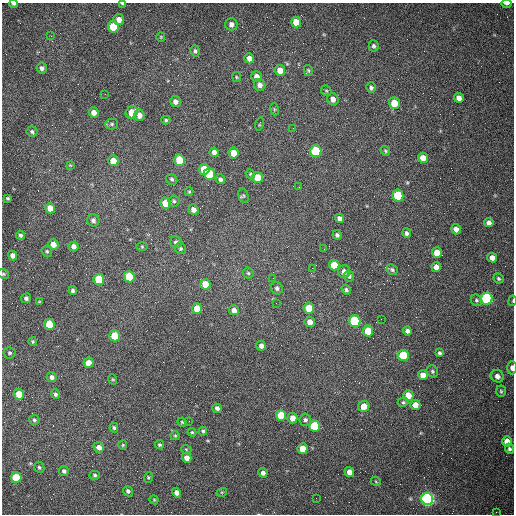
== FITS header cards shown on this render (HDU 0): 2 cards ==
NAXIS1  =                  512 /fastest changing axis
NAXIS2  =                  512 /next to fastest changing axis

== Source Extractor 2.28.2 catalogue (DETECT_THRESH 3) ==
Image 512 x 512 px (HDU 0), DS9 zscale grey, 1 PNG px = 1 image px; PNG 516 x 516 px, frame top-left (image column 1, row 512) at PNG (2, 3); each listed source drawn as its Kron ellipse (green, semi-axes under 4 px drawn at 4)
Background 1490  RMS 22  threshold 66.5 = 3 sigma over >= 5 px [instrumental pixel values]
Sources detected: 160; all 160 listed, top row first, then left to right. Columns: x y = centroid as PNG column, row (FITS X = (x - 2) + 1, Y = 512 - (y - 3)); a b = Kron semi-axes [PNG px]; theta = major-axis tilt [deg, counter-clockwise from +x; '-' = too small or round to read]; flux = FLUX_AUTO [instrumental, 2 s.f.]
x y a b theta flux
122 3 4 2 - 1500
14 4 4 3 - 2500
507 4 5 2 - 3900
119 19 5 5 - 10000
296 22 5 5 - 21000
231 24 6 6 - 6000
113 27 6 5 - 63000
51 36 3 2 - 1500
161 37 5 4 - 1500
374 46 5 5 - 3000
195 51 5 4 - 3200
249 58 5 4 - 7800
42 68 5 5 - 4700
280 70 5 5 - 15000
308 70 5 4 - 2000
257 76 5 5 - 9200
236 77 5 4 - 1700
260 85 6 5 - 7500
371 87 5 4 - 3100
326 91 6 5 - 1900
105 94 2 2 - 660
459 98 5 4 - 8300
333 99 6 5 - 8700
175 102 5 5 - 6300
394 103 6 5 - 28000
274 109 6 4 -72 1900
94 112 5 5 - 9600
132 112 6 5 - 25000
139 115 6 5 - 9900
166 120 4 4 - 2200
112 124 6 5 - 2600
260 124 7 2 77 1400
293 128 2 2 - 760
32 132 5 5 - 2800
316 151 6 5 - 100000
385 151 5 4 - 2100
214 152 5 4 - 7500
234 153 5 5 - 16000
423 158 5 5 - 14000
179 160 6 5 - 45000
113 161 5 5 - 23000
70 165 4 3 - 1300
204 169 5 5 - 31000
209 174 6 5 - 74000
250 174 5 4 - 1800
258 178 5 5 - 35000
172 179 6 5 - 3000
220 179 5 4 - 3800
299 187 2 2 - 1000
189 192 4 4 - 1600
244 195 7 5 -73 2300
398 195 6 5 - 76000
8 198 3 3 - 1900
174 201 5 5 - 2600
165 203 5 5 - 23000
50 208 5 5 - 15000
193 210 5 5 - 6800
339 218 5 4 - 5400
93 220 6 6 - 5000
489 223 5 4 - 6300
456 229 5 4 - 7700
407 233 5 4 - 3600
20 235 4 4 - 3000
337 235 4 4 - 3400
176 242 6 5 - 4400
53 244 5 5 - 11000
73 246 5 5 - 7200
142 247 5 3 - 1500
180 248 6 5 - 2500
324 249 2 2 - 650
47 251 5 5 - 2300
437 253 5 5 - 18000
13 255 5 4 - 6100
492 258 5 4 - 7800
334 265 5 5 - 29000
436 267 5 4 - 7700
312 268 2 2 - 780
392 270 6 5 - 2900
344 272 6 6 - 7800
248 273 5 5 - 2400
3 274 6 4 -21 2000
349 276 5 5 - 3200
129 277 5 5 - 69000
273 278 2 2 - 700
498 278 5 4 - 2500
99 279 5 5 - 59000
205 284 5 5 - 26000
277 288 6 5 - 3700
346 290 5 4 - 2800
73 291 4 4 - 3500
26 298 5 5 - 3900
487 298 6 5 - 200000
476 300 6 5 - 2700
513 301 5 2 - 1400
39 302 4 3 - 1400
276 303 3 3 - 1200
197 308 5 5 - 22000
309 308 5 5 - 29000
234 310 5 4 - 7900
381 319 2 2 - 850
355 321 6 5 - 140000
310 322 5 5 - 11000
49 324 5 5 - 45000
368 331 5 5 - 35000
407 331 4 4 - 4200
115 336 5 5 - 39000
33 341 4 3 - 1800
261 346 5 4 - 5400
10 353 6 6 - 2800
440 353 4 3 - 2800
403 355 5 5 - 77000
88 363 5 5 - 13000
512 368 6 4 -88 6700
432 371 6 5 - 2600
423 375 5 5 - 11000
497 376 6 6 - 6500
52 377 5 5 - 5400
112 379 5 3 - 1400
501 391 6 4 -85 2200
19 394 5 5 - 32000
55 394 5 4 - 2700
408 395 5 5 - 19000
403 402 5 4 - 2400
415 405 5 5 - 12000
364 406 6 5 - 16000
217 408 5 4 - 4300
281 415 5 5 - 35000
292 418 5 5 - 12000
34 420 5 5 - 2400
305 420 6 6 - 3800
189 421 2 2 - 810
182 422 5 4 - 1500
314 426 5 5 - 71000
114 428 5 4 - 2300
203 431 4 3 - 2100
192 432 4 3 - 1600
175 436 5 4 - 1900
507 441 5 5 - 15000
123 445 5 4 - 1700
160 445 4 4 - 2300
99 447 5 5 - 8000
186 449 5 3 - 1400
303 449 5 5 - 20000
509 449 5 4 - 3200
187 458 5 4 - 9600
39 467 6 5 - 2400
64 471 5 5 - 3500
349 472 5 4 - 9700
263 473 5 4 - 6100
95 475 5 4 - 2300
16 477 5 5 - 54000
148 477 5 4 - 1800
376 482 5 3 - 1200
128 491 5 5 - 3100
222 492 5 3 - 1500
177 493 5 4 - 6100
316 498 2 2 - 3700
427 499 6 6 - 540000
154 500 4 4 - 1500
496 512 2 2 - 670
At the frame edge (FLAGS 8, measured only in part): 6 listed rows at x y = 122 3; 14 4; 507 4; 3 274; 513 301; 512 368